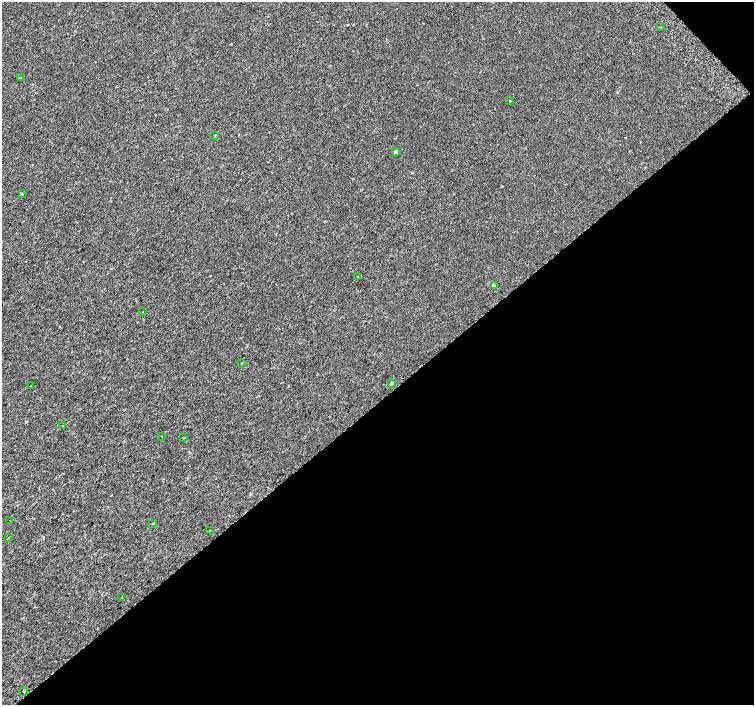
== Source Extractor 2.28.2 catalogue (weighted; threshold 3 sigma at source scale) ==
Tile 12 of 4 x 4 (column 4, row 3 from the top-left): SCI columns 4569-6072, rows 1661-3066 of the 6117 x 6075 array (HDU 1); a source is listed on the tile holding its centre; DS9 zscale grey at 2 x 2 block average (1 PNG px = mean of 2 x 2 image px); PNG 756 x 707 px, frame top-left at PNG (2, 2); each listed source drawn as its Kron ellipse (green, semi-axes under 4 px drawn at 4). Shown black and unused: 44% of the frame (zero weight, under 2 of 3 exposures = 3% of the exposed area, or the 3 px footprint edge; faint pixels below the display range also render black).
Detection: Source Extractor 2.28.2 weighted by HDU 2 'WHT'; one run over the whole footprint, this tile lists its part. Background 1.89e-04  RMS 0.0041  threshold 0.0183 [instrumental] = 3 sigma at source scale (4.5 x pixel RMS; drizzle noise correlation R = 1.50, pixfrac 1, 0.0396/0.0396 arcsec/px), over >= 5 px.
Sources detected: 22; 1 cosmic-ray / hot-pixel residue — neither listed nor drawn; the other 21 listed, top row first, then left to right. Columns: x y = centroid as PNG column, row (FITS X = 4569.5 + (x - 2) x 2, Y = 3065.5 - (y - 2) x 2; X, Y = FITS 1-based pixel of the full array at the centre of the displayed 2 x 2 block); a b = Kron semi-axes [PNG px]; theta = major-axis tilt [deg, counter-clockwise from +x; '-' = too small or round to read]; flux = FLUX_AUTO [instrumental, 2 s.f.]
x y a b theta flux
661 27 3 2 - 0.64
20 77 2 2 - 0.6
510 101 3 2 - 0.36
215 135 3 2 - 0.44
396 152 4 3 - 1.8
22 194 3 2 - 0.52
357 277 2 2 - 0.48
494 286 4 3 - 1.8
142 312 2 2 - 1.7
242 363 2 2 - 0.69
392 383 3 3 - 1.1
31 386 2 2 - 0.55
62 426 2 2 - 1.8
161 437 2 2 - 1.7
184 438 3 2 - 0.44
10 520 2 2 - 0.8
153 523 2 2 - 0.63
209 531 2 2 - 0.43
8 538 2 2 - 1.5
121 597 2 2 - 0.37
23 691 2 2 - 0.86
Diffuse or blended objects may show on this block-average render without a row.